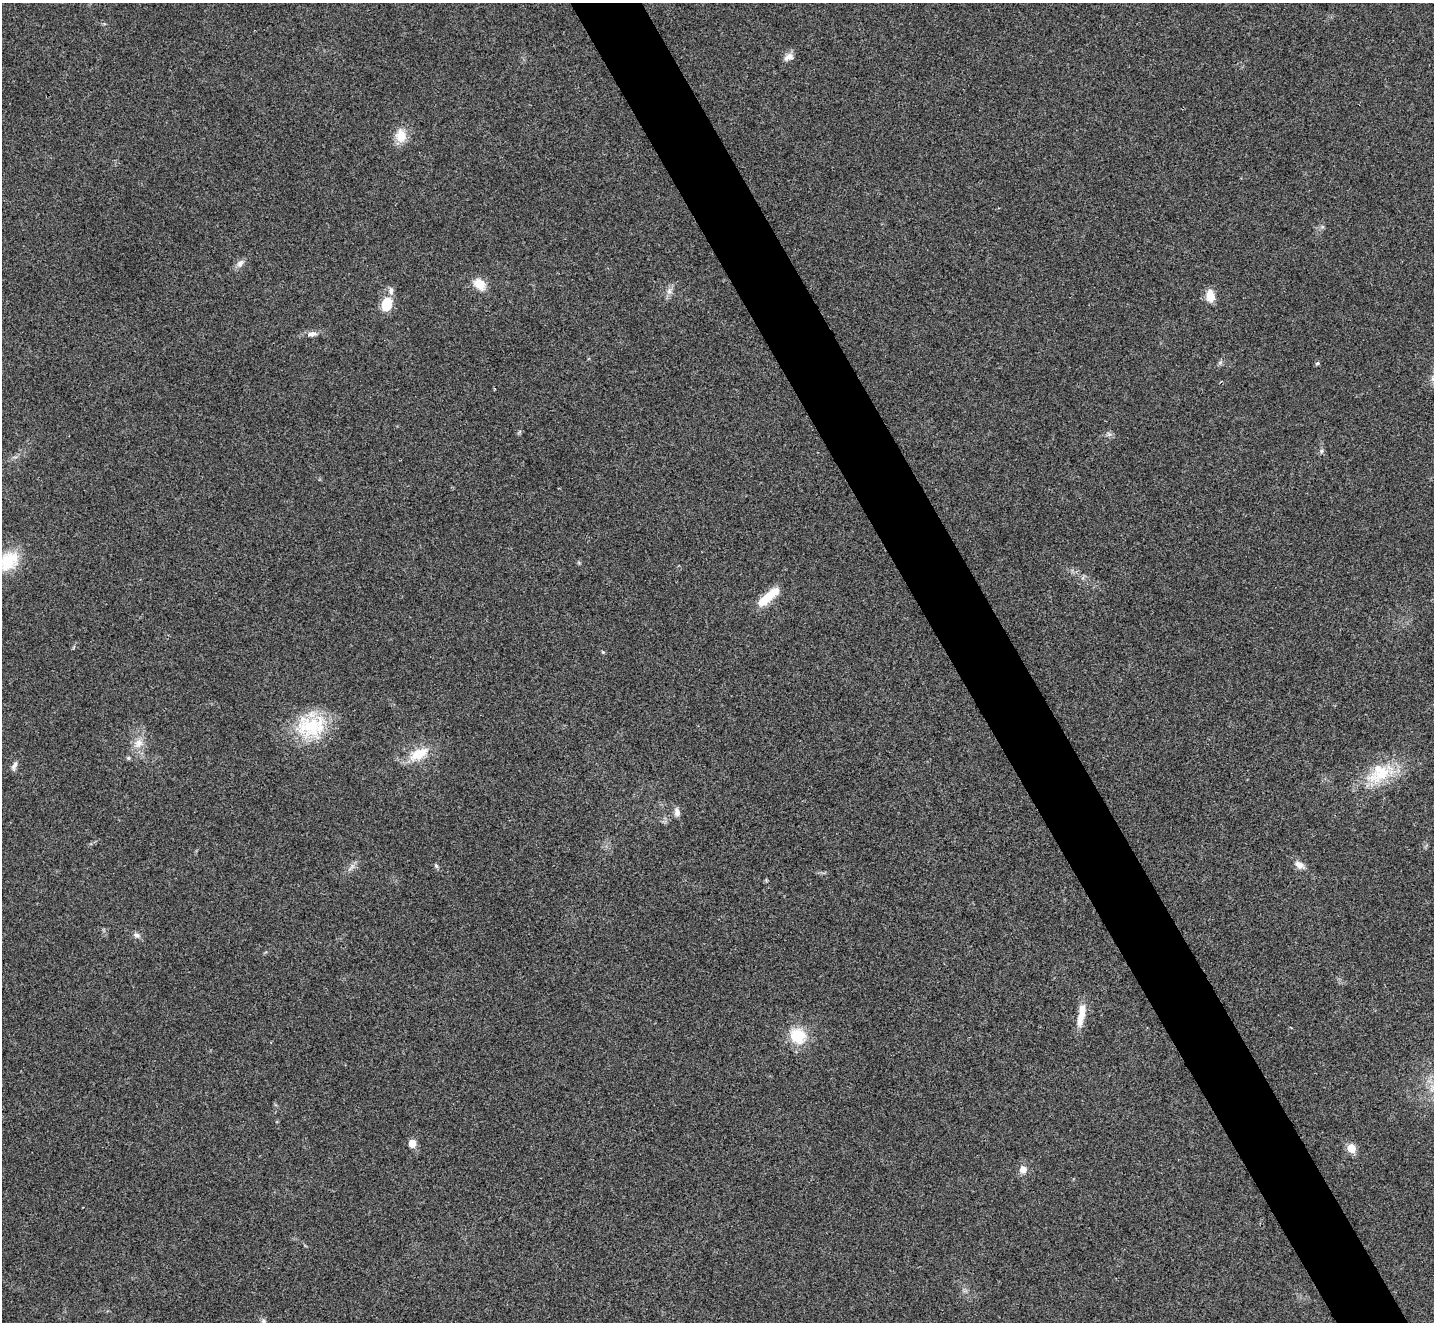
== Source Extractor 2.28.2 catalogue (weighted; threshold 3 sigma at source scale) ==
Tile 6 of 4 x 4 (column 2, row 2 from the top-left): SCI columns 1438-2869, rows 2929-4248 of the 5735 x 5724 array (HDU 1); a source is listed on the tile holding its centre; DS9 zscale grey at full resolution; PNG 1436 x 1324 px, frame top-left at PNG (2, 3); no overlay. Shown black and unused: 5% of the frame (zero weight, under 3 of 4 exposures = <1% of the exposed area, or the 3 px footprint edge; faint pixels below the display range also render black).
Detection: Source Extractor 2.28.2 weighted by HDU 2 'WHT'; one run over the whole footprint, this tile lists its part. Background 0.0205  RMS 0.0043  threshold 0.0191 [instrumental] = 3 sigma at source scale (4.5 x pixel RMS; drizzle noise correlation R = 1.50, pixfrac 1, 0.05/0.05 arcsec/px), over >= 5 px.
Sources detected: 29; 1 inside a brighter listed object's ellipse — not listed separately; the other 28 listed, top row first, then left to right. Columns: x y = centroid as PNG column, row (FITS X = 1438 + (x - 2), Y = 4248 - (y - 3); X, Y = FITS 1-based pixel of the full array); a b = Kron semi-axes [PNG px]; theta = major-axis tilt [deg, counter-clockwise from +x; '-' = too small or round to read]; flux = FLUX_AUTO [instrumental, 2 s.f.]
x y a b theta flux
788 57 12 8 31 2.5
401 136 15 12 -88 7.1
240 263 12 7 50 2
479 284 16 11 -40 5.6
669 291 8 6 47 1.5
1210 296 15 10 -84 4.7
386 304 16 11 74 8.9
312 334 13 6 6 2.1
1317 363 5 4 - 0.73
9 561 28 20 52 13
768 597 31 9 40 10
603 652 4 4 - 0.44
310 727 37 31 -19 24
138 743 13 11 46 4.2
418 754 24 12 26 10
128 758 6 4 -22 0.65
14 766 13 6 63 1.5
1379 774 36 24 33 19
677 812 9 6 -81 2.4
1299 865 12 8 -35 3
436 866 6 5 - 0.73
137 935 8 7 - 1.4
1081 1014 31 8 80 7
798 1036 18 16 -33 14
412 1143 5 5 - 7.2
1351 1148 5 5 - 12
1023 1169 8 8 - 2.8
263 1321 6 5 - 0.87